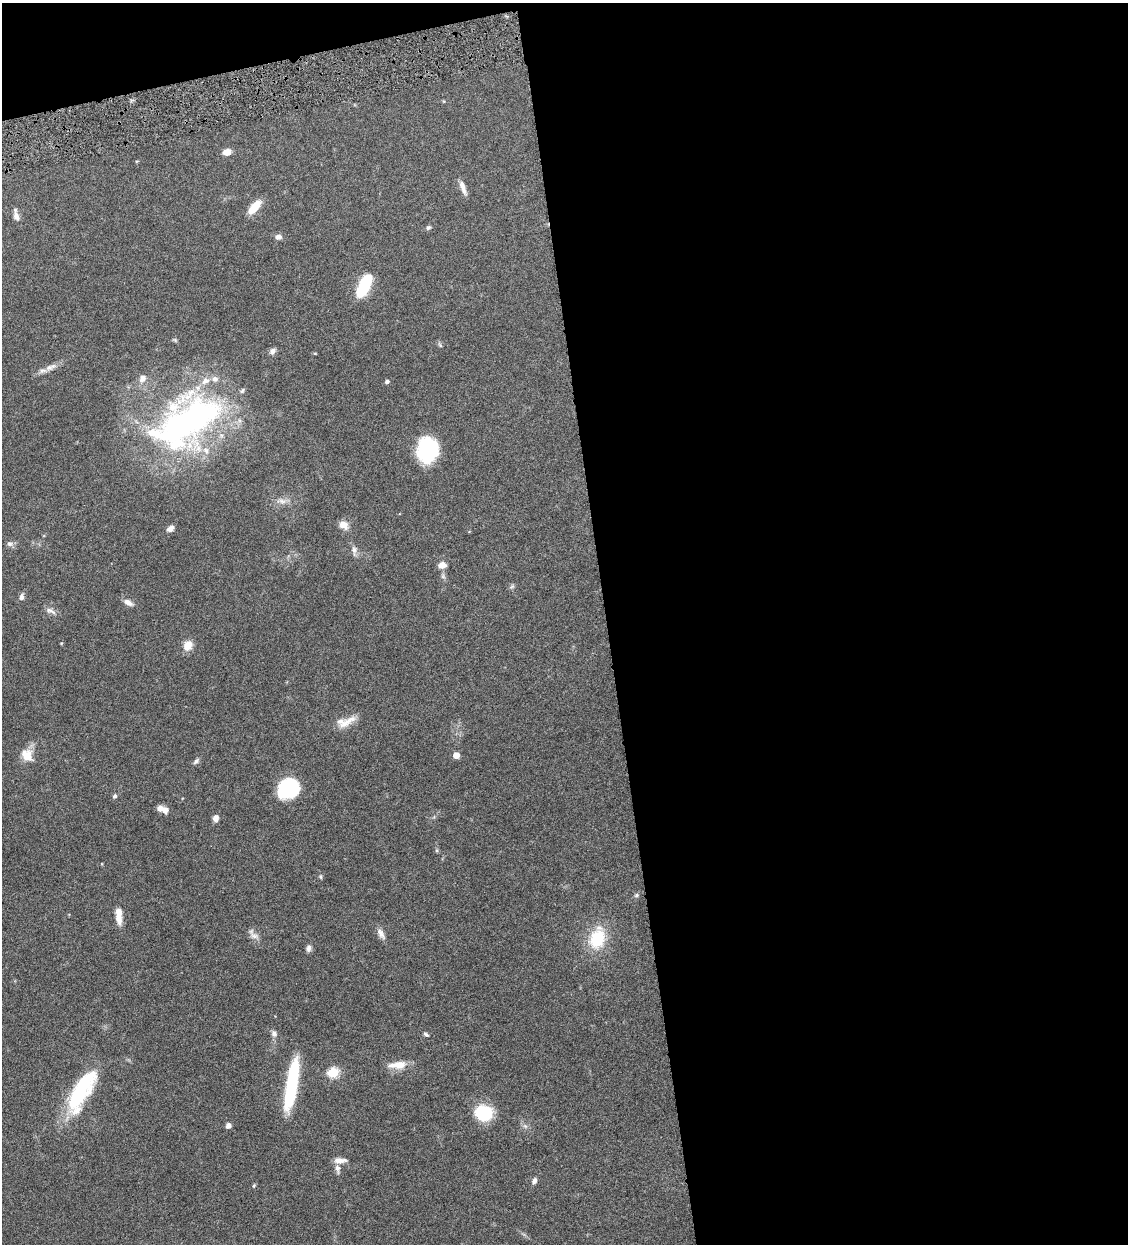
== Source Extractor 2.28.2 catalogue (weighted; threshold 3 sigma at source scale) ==
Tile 4 of 4 x 4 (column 4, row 1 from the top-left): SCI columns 3639-4764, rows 3729-4970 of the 4909 x 4973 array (HDU 1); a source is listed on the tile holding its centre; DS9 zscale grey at full resolution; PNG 1130 x 1246 px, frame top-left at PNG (2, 3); no overlay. Shown black and unused: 49% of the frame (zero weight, under 4 of 8 exposures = <1% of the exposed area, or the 3 px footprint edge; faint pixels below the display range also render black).
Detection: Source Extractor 2.28.2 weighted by HDU 2 'WHT'; one run over the whole footprint, this tile lists its part. Background 0.0434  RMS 0.0037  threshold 0.0151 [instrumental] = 3 sigma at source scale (4.09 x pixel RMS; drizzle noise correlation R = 1.36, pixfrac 0.8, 0.05/0.05 arcsec/px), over >= 5 px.
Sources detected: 58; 5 inside a brighter listed object's ellipse — not listed separately; the other 53 listed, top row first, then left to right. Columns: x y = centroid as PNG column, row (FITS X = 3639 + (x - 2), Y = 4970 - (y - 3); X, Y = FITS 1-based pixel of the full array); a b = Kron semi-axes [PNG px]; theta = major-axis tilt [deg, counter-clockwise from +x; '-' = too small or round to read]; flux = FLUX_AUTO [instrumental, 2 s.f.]
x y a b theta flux
227 152 9 6 13 2.6
463 187 18 6 -69 2.1
254 207 16 7 49 6.9
16 215 15 6 -78 1.7
428 227 6 5 - 0.64
278 237 8 7 - 1.3
364 285 21 8 64 22
440 345 8 4 -55 0.56
272 351 9 6 37 1.3
50 367 18 8 23 2.4
142 379 11 9 55 2
387 382 5 4 - 0.87
188 421 85 48 37 120
427 450 22 18 88 28
282 501 11 6 -15 1.7
344 525 12 9 -31 2.7
170 528 10 6 30 1.4
10 544 10 7 -8 1.1
354 551 16 6 -81 1.5
442 565 9 7 18 2.5
512 586 6 6 - 0.63
21 597 8 6 71 1.3
128 602 12 7 -28 1.8
51 611 16 6 -24 1.6
188 645 12 10 58 3.4
345 722 26 10 19 4.4
27 755 18 14 -54 4.5
456 755 5 5 - 3.7
196 761 9 5 50 0.79
289 789 17 15 34 30
115 796 5 5 - 0.75
165 810 8 8 - 1.8
215 818 7 6 - 1.8
437 850 5 3 - 0.4
321 877 7 4 -84 0.5
636 895 6 5 - 0.58
119 915 20 7 -86 3.7
381 934 17 7 -59 1.8
254 936 14 7 -25 1.7
597 938 28 19 75 13
308 948 10 6 88 1.1
274 1034 8 6 -79 1.4
426 1034 7 4 -33 0.63
398 1065 25 9 6 4.4
333 1073 6 5 - 25
292 1085 49 10 80 31
82 1091 58 19 61 26
484 1113 16 14 -14 17
228 1126 5 4 - 2
340 1160 15 7 2 2.2
337 1168 10 5 -82 1.4
534 1181 8 6 69 1.1
254 1186 6 4 69 0.4